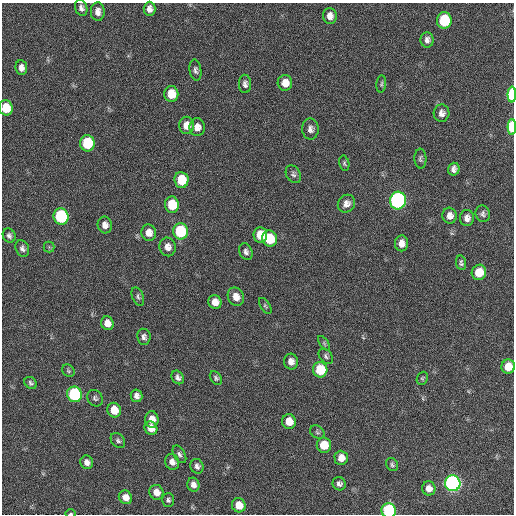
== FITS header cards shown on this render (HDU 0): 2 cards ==
NAXIS1  =                  512 / Axis length
NAXIS2  =                  512 / Axis length

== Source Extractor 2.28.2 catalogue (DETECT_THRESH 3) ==
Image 512 x 512 px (HDU 0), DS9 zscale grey, 1 PNG px = 1 image px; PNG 516 x 516 px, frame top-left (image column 1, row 512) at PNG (2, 3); each listed source drawn as its Kron ellipse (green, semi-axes under 4 px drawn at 4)
Background 19.9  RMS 5.1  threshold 15.2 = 3 sigma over >= 5 px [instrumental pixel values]
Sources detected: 87; all 87 listed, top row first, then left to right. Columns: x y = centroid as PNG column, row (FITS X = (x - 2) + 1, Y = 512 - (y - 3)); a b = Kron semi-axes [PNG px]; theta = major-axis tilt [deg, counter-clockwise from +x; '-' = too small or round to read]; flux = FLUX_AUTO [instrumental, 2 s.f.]
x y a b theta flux
81 8 8 6 -70 1300
150 9 7 6 - 1700
98 12 9 7 -87 2200
330 16 8 7 - 2300
444 20 8 7 - 20000
427 40 8 6 -89 1400
21 68 7 5 -84 1800
195 70 11 6 -82 1100
285 83 8 7 - 3700
245 84 9 6 -88 1300
381 84 9 5 84 660
171 94 8 7 - 6000
512 94 8 4 88 24000
6 108 7 6 - 7300
441 113 9 8 - 1800
187 125 8 7 - 3300
197 127 9 7 90 2600
512 127 8 4 89 23000
310 129 10 8 -89 1600
87 143 8 7 - 17000
420 159 10 6 -87 830
344 163 7 5 -77 630
454 169 6 5 - 1400
293 174 9 7 -58 1000
181 180 8 7 - 9800
398 200 9 8 - 100000
346 204 9 8 - 2100
172 205 8 7 - 10000
483 214 8 7 - 1100
61 216 8 7 - 31000
450 216 8 7 - 2300
467 218 8 7 - 1800
105 225 8 7 - 2300
180 231 8 7 - 23000
149 233 8 7 - 2900
260 235 8 7 - 6300
9 236 7 6 - 1100
270 239 8 7 - 12000
402 243 8 6 -88 2300
49 247 5 5 - 470
168 247 9 8 - 2400
22 248 9 6 -67 1300
246 252 9 6 -68 1200
461 263 7 5 -81 880
479 272 8 7 - 6600
138 297 9 5 -68 840
236 297 9 8 - 3100
215 302 7 6 - 3300
265 306 9 4 -57 620
107 323 7 6 - 2800
144 337 8 6 -82 1300
324 343 8 4 -55 540
326 356 8 6 -52 850
291 362 8 7 - 2200
508 366 7 6 - 5800
320 370 8 7 - 12000
68 371 7 5 -46 600
178 377 7 5 -56 1300
216 378 7 5 -56 760
422 378 7 5 64 550
31 383 7 5 -44 810
75 394 8 7 - 40000
136 396 6 6 - 1600
95 398 8 7 - 960
114 410 7 6 - 5400
152 419 8 6 -85 3400
289 421 7 7 - 4800
151 428 7 6 - 3200
317 432 8 6 -36 740
118 440 8 6 -50 910
324 445 7 7 - 7100
179 454 10 5 -60 1100
341 458 7 6 - 3200
87 462 7 6 - 1700
172 462 8 7 - 2000
392 464 7 5 -59 720
197 466 7 6 - 1200
453 483 8 8 - 120000
339 484 7 6 - 1200
193 485 7 6 - 1800
429 488 7 6 - 2300
156 492 7 7 - 3000
125 497 7 6 - 3000
168 500 7 6 - 830
239 505 7 6 - 5300
389 511 7 7 - 39000
71 514 5 3 - 470
At the frame edge (FLAGS 8, measured only in part): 6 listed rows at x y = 512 94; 6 108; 512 127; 508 366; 389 511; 71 514